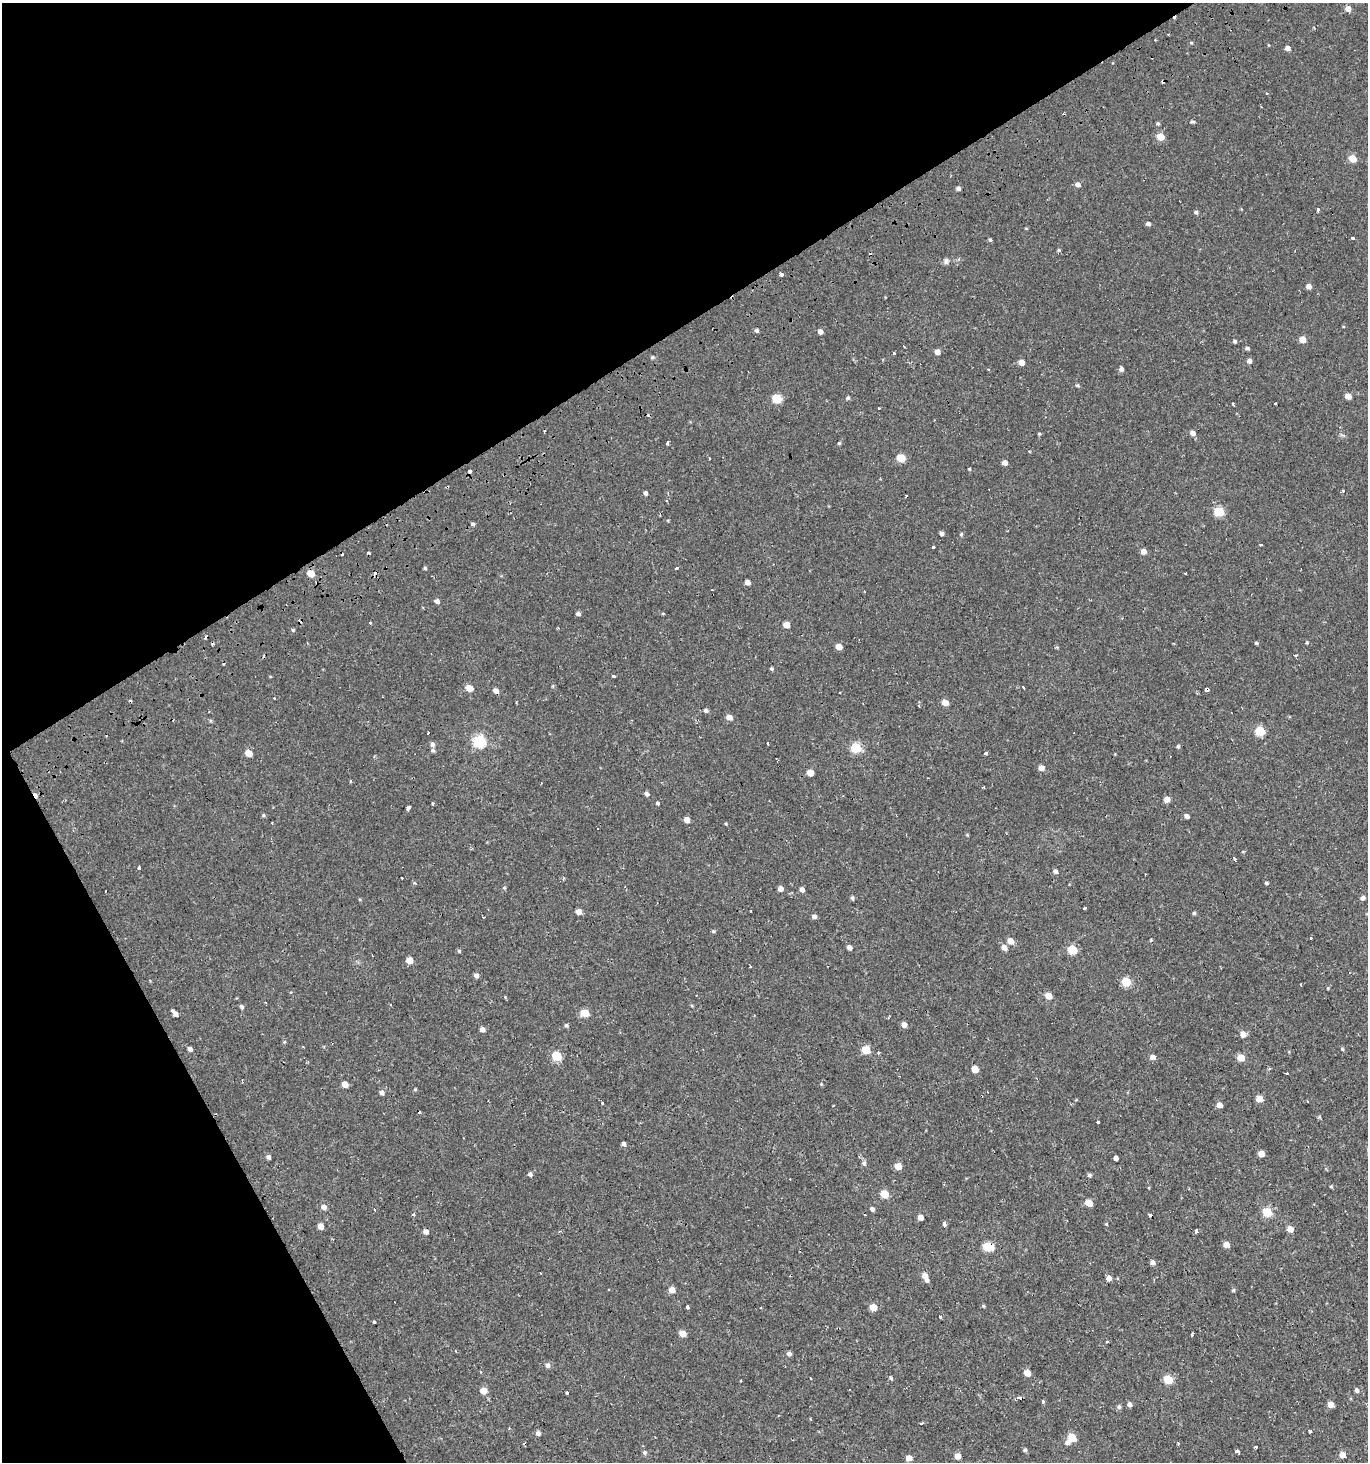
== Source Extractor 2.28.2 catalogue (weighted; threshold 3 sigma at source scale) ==
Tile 5 of 4 x 4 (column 1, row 2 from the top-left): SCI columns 116-1481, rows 2980-4439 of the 5776 x 5899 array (HDU 1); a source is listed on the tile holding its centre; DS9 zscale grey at full resolution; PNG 1370 x 1464 px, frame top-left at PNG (2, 3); no overlay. Shown black and unused: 30% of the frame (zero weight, under 2 of 3 exposures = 3% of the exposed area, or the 3 px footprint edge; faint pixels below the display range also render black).
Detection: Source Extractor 2.28.2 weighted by HDU 2 'WHT'; one run over the whole footprint, this tile lists its part. Background 6.84e-04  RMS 0.0024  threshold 0.011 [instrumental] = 3 sigma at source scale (4.5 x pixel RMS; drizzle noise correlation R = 1.50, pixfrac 1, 0.0396/0.0396 arcsec/px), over >= 5 px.
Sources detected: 247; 37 cosmic-ray / hot-pixel residue — not listed; the other 210 listed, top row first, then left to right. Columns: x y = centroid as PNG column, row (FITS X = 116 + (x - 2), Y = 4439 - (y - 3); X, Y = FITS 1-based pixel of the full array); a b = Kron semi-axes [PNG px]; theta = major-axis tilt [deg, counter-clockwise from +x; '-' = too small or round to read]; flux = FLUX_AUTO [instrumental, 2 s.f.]
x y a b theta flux
1348 9 5 5 - 1.9
1191 42 5 3 - 0.24
1288 48 5 4 - 1.3
1192 122 7 3 0 0.36
1158 124 4 4 - 0.38
1160 137 5 5 - 5
1353 159 5 5 - 5.1
1077 184 6 5 - 1
958 188 4 4 - 0.73
1318 209 3 3 - 2.4
1196 212 5 4 - 0.43
1148 224 4 4 - 0.74
1352 238 3 3 - 1
990 240 5 4 - 0.34
1059 250 5 4 - 0.32
946 261 8 6 70 0.71
781 274 3 3 - 2.4
1309 286 5 4 - 1.4
756 330 5 4 - 0.52
820 331 5 4 - 1.2
1302 339 5 5 - 3.1
1235 341 5 4 - 0.52
1247 348 5 4 - 0.49
937 352 5 4 - 1.7
894 353 3 3 - 1
652 357 5 4 - 0.32
1249 361 5 5 - 0.83
1021 362 5 5 - 2.1
1121 369 5 5 - 0.86
1077 385 5 4 - 0.29
1348 396 5 4 - 2.1
848 398 5 4 - 0.36
777 399 6 5 - 9.6
1276 403 3 3 - 0.9
1233 404 3 3 - 0.88
1193 433 5 5 - 1.3
1039 434 4 4 - 0.26
667 443 3 3 - 0.72
839 443 4 4 - 0.28
901 458 5 5 - 7.1
1005 463 5 4 - 1.5
969 469 4 3 - 0.23
470 471 4 3 - 1.4
1343 490 3 3 - 1.9
645 493 4 4 - 0.62
1219 512 5 5 - 12
473 524 4 4 - 0.44
942 533 4 4 - 0.71
961 534 5 4 - 0.3
1261 545 3 3 - 1.4
933 547 3 3 - 4.7
1143 551 5 5 - 1.8
425 568 4 4 - 0.3
676 568 3 3 - 1.2
311 573 5 5 - 4.3
747 582 5 4 - 1.3
437 601 5 5 - 0.75
663 613 3 3 - 0.31
578 614 5 4 - 0.68
370 623 3 3 - 1
786 625 5 5 - 2.9
293 630 5 4 - 0.3
1307 642 4 4 - 0.24
1256 643 4 4 - 0.28
839 647 5 4 - 2.6
1295 655 4 3 - 0.45
772 669 4 4 - 0.37
613 676 3 3 - 1.6
469 688 5 5 - 3.1
1206 689 4 3 - 5.4
496 691 5 5 - 1.4
274 698 3 3 - 0.28
945 702 5 5 - 2.5
706 710 5 5 - 0.51
729 717 5 4 - 1.9
1260 731 5 5 - 13
429 733 3 3 - 2
479 741 6 6 - 30
432 744 6 6 - 0.69
767 744 3 2 - 0.46
1178 746 5 4 - 0.38
856 748 6 5 - 15
433 750 5 5 - 0.46
248 753 5 5 - 3.6
986 753 4 3 - 2.1
1041 768 5 5 - 1.8
810 773 5 5 - 2.6
350 781 5 3 - 0.21
647 794 5 5 - 0.75
1167 799 5 5 - 2.2
657 803 3 3 - 2.1
432 804 3 2 - 0.42
407 808 3 3 - 4.1
263 815 5 4 - 0.3
1187 816 5 4 - 0.9
687 820 5 4 - 1.9
1234 859 4 3 - 2.8
139 867 4 3 - 0.85
1055 871 5 5 - 0.76
1266 883 4 4 - 0.37
780 888 4 4 - 1.4
802 890 5 5 - 1
852 898 5 4 - 0.43
1363 898 5 5 - 0.7
1084 908 3 3 - 2.5
579 912 5 5 - 1.7
1194 913 5 5 - 0.34
814 916 4 4 - 1
713 931 5 4 - 0.32
1311 939 3 3 - 0.6
1151 940 5 3 - 0.32
1010 941 5 5 - 2.3
849 947 5 5 - 0.92
1004 947 5 5 - 1.9
1072 950 5 5 - 11
459 951 5 5 - 0.36
410 960 5 5 - 2.7
476 975 5 4 - 0.94
1126 982 5 5 - 9.8
1301 985 3 2 - 0.18
1048 996 5 5 - 3
505 997 5 3 - 0.21
242 1007 6 4 -59 0.5
175 1013 7 4 -45 1.1
585 1013 5 5 - 6.2
889 1017 4 2 - 0.36
566 1025 6 4 -74 0.41
904 1025 5 5 - 1.3
482 1029 5 4 - 1.2
1243 1034 5 5 - 1.9
284 1042 4 4 - 0.23
190 1049 5 5 - 0.78
1342 1049 5 4 - 0.3
866 1050 5 5 - 7.2
879 1052 3 3 - 0.79
557 1056 6 5 - 10
1152 1057 6 5 - 1.1
1241 1057 5 5 - 4.2
975 1069 5 5 - 3.8
1287 1073 3 3 - 2.7
345 1084 5 5 - 2.2
415 1089 4 4 - 0.25
382 1092 5 5 - 0.88
1259 1099 5 5 - 3.1
602 1102 3 3 - 1.5
1219 1105 5 4 - 1.7
1098 1122 3 3 - 2.4
624 1144 5 4 - 0.68
1261 1154 5 5 - 2.5
268 1157 4 4 - 0.73
1116 1158 4 4 - 0.84
864 1163 7 6 - 0.59
898 1166 5 5 - 3.5
530 1174 6 5 - 0.6
1089 1175 5 4 - 0.48
1331 1186 4 4 - 0.26
885 1194 5 5 - 6
1089 1203 5 5 - 3.9
324 1207 6 5 - 1.2
872 1209 5 4 - 0.59
375 1210 3 3 - 0.56
1267 1212 6 5 - 9.6
413 1214 5 3 - 0.25
920 1217 5 5 - 1.5
944 1224 3 3 - 2.4
320 1226 5 4 - 1.9
1290 1229 6 5 - 2.1
1196 1231 3 3 - 5.8
426 1232 5 5 - 1.2
1226 1244 5 5 - 1.9
988 1247 7 5 -2 12
1152 1262 6 5 - 0.86
925 1277 9 5 -62 2.1
1109 1278 5 5 - 1.6
672 1290 5 5 - 2
1233 1290 5 4 - 0.29
687 1307 3 3 - 2.4
760 1307 3 2 - 0.23
873 1307 5 5 - 3.7
940 1317 3 3 - 1.8
374 1322 4 3 - 1.4
683 1334 5 5 - 2.9
1192 1335 3 3 - 1.5
789 1354 6 5 - 0.59
547 1365 6 5 - 0.84
1027 1373 5 5 - 3
891 1378 5 4 - 0.42
1168 1379 5 5 - 9.1
741 1381 2 2 - 0.22
1357 1390 5 4 - 0.63
483 1391 6 5 - 2.9
567 1392 3 3 - 7.6
1020 1398 5 3 - 0.42
1043 1402 5 4 - 0.35
1129 1404 5 5 - 0.73
1331 1404 5 5 - 2
1119 1407 6 5 - 0.46
922 1423 4 3 - 0.39
1310 1431 3 3 - 2.2
538 1433 5 5 - 0.82
1072 1438 5 5 - 6.4
1067 1443 6 5 - 0.83
1178 1443 3 2 - 1.6
1255 1447 4 3 - 1
1025 1450 5 4 - 0.43
1237 1451 4 4 - 4.8
644 1452 6 5 - 0.53
1342 1455 5 5 - 1.9
958 1456 5 5 - 2.1
909 1458 5 5 - 2.1
Overlapping masked pixels (flux is a lower limit): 3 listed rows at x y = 470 471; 1206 689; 988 1247